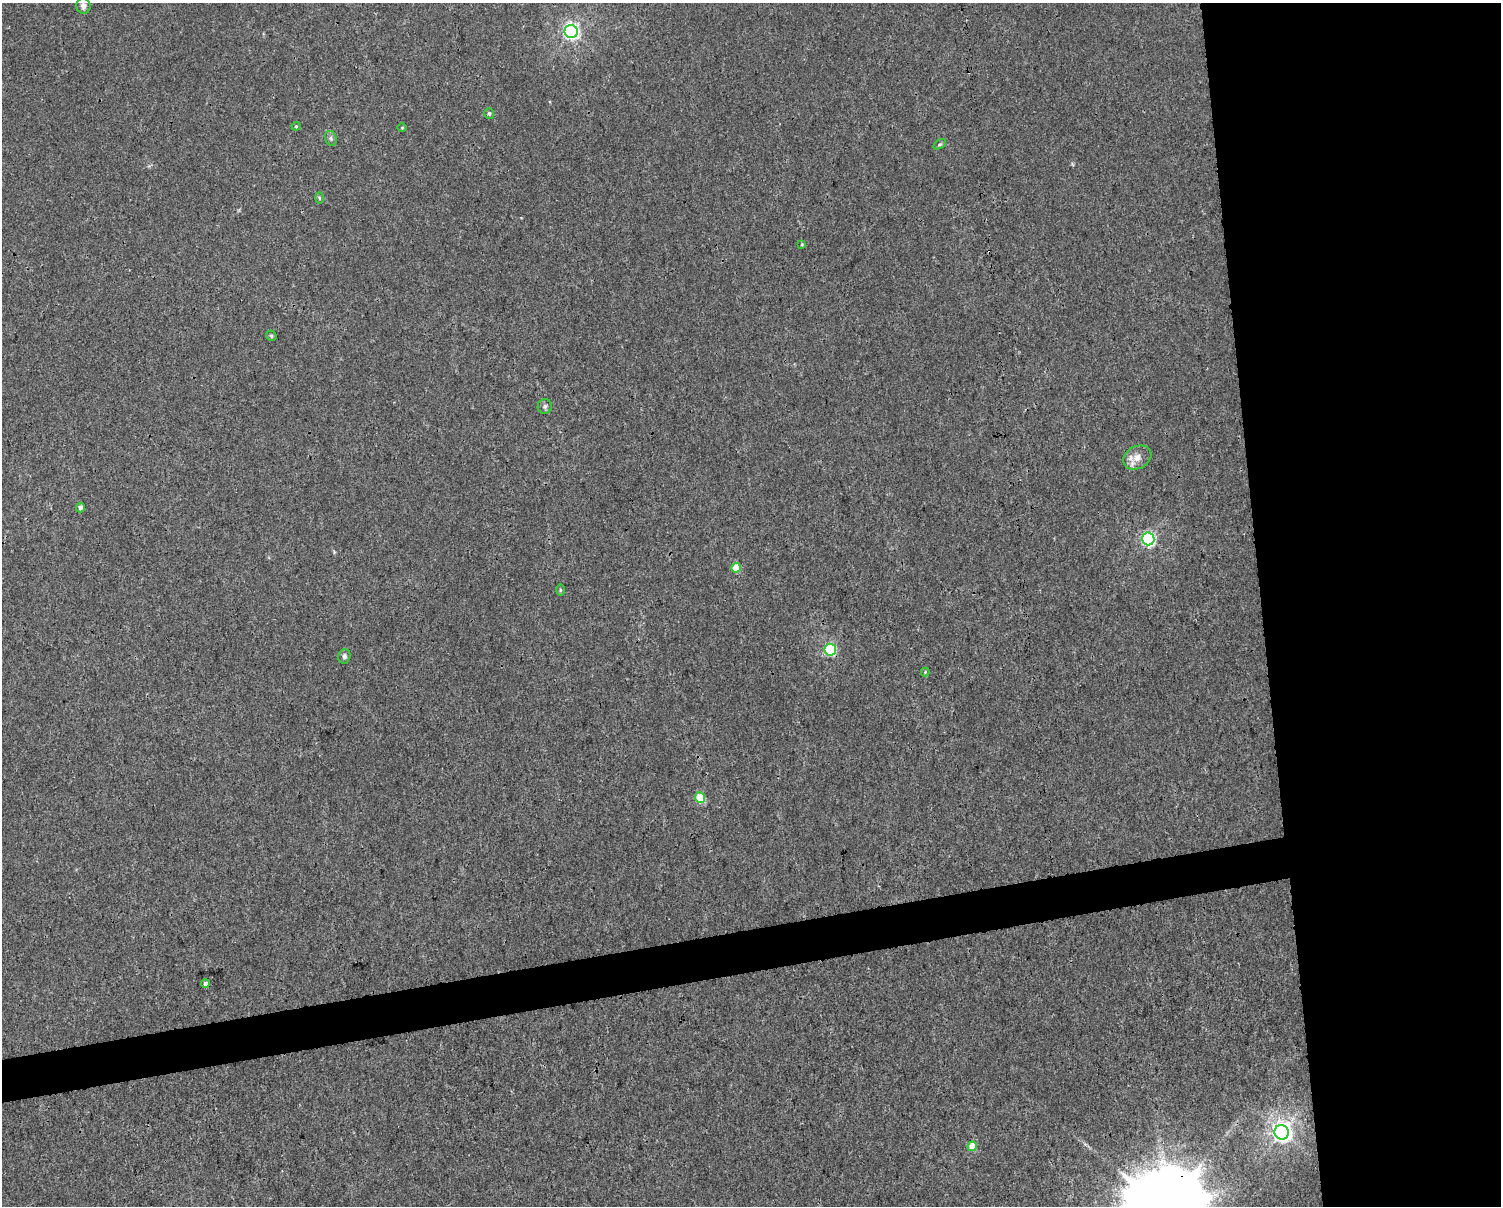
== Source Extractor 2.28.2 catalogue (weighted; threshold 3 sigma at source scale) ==
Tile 6 of 3 x 4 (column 3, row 2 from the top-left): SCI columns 3022-4520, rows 2411-3614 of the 4589 x 4819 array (HDU 1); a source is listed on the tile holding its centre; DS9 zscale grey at full resolution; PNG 1503 x 1208 px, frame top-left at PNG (2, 3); each listed source drawn as its Kron ellipse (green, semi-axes under 4 px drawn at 4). Shown black and unused: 19% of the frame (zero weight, under 3 of 4 exposures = <1% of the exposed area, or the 3 px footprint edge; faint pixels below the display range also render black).
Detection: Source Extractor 2.28.2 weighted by HDU 2 'WHT'; one run over the whole footprint, this tile lists its part. Background 0.00145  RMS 0.002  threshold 0.00914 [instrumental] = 3 sigma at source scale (4.5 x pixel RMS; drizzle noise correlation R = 1.50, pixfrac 1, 0.0396/0.0396 arcsec/px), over >= 5 px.
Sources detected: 24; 1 inside a brighter listed object's ellipse — not listed separately; the other 23 listed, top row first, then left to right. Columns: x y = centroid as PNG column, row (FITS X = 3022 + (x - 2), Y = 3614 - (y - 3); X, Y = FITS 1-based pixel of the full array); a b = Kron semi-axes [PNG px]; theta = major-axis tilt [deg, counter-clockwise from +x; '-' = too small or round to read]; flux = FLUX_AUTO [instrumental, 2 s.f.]
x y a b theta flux
83 6 8 7 - 1
571 31 6 6 - 67
489 113 5 5 - 0.38
296 126 4 4 - 0.21
402 127 5 3 - 0.18
331 138 8 5 -70 0.49
940 144 7 4 30 0.31
319 198 5 3 - 0.25
802 244 4 3 - 0.21
271 336 5 5 - 0.34
545 406 7 7 - 0.6
1137 457 15 11 28 2
80 507 5 4 - 0.82
1148 539 6 6 - 37
736 568 5 4 - 3.9
560 590 5 3 - 0.25
830 650 6 6 - 15
344 656 7 6 - 0.57
925 672 4 4 - 0.19
700 798 5 5 - 7.5
205 984 4 4 - 0.98
1282 1132 7 7 - 120
972 1146 5 4 - 3.4
Overlapping masked pixels (flux is a lower limit): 1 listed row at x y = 830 650